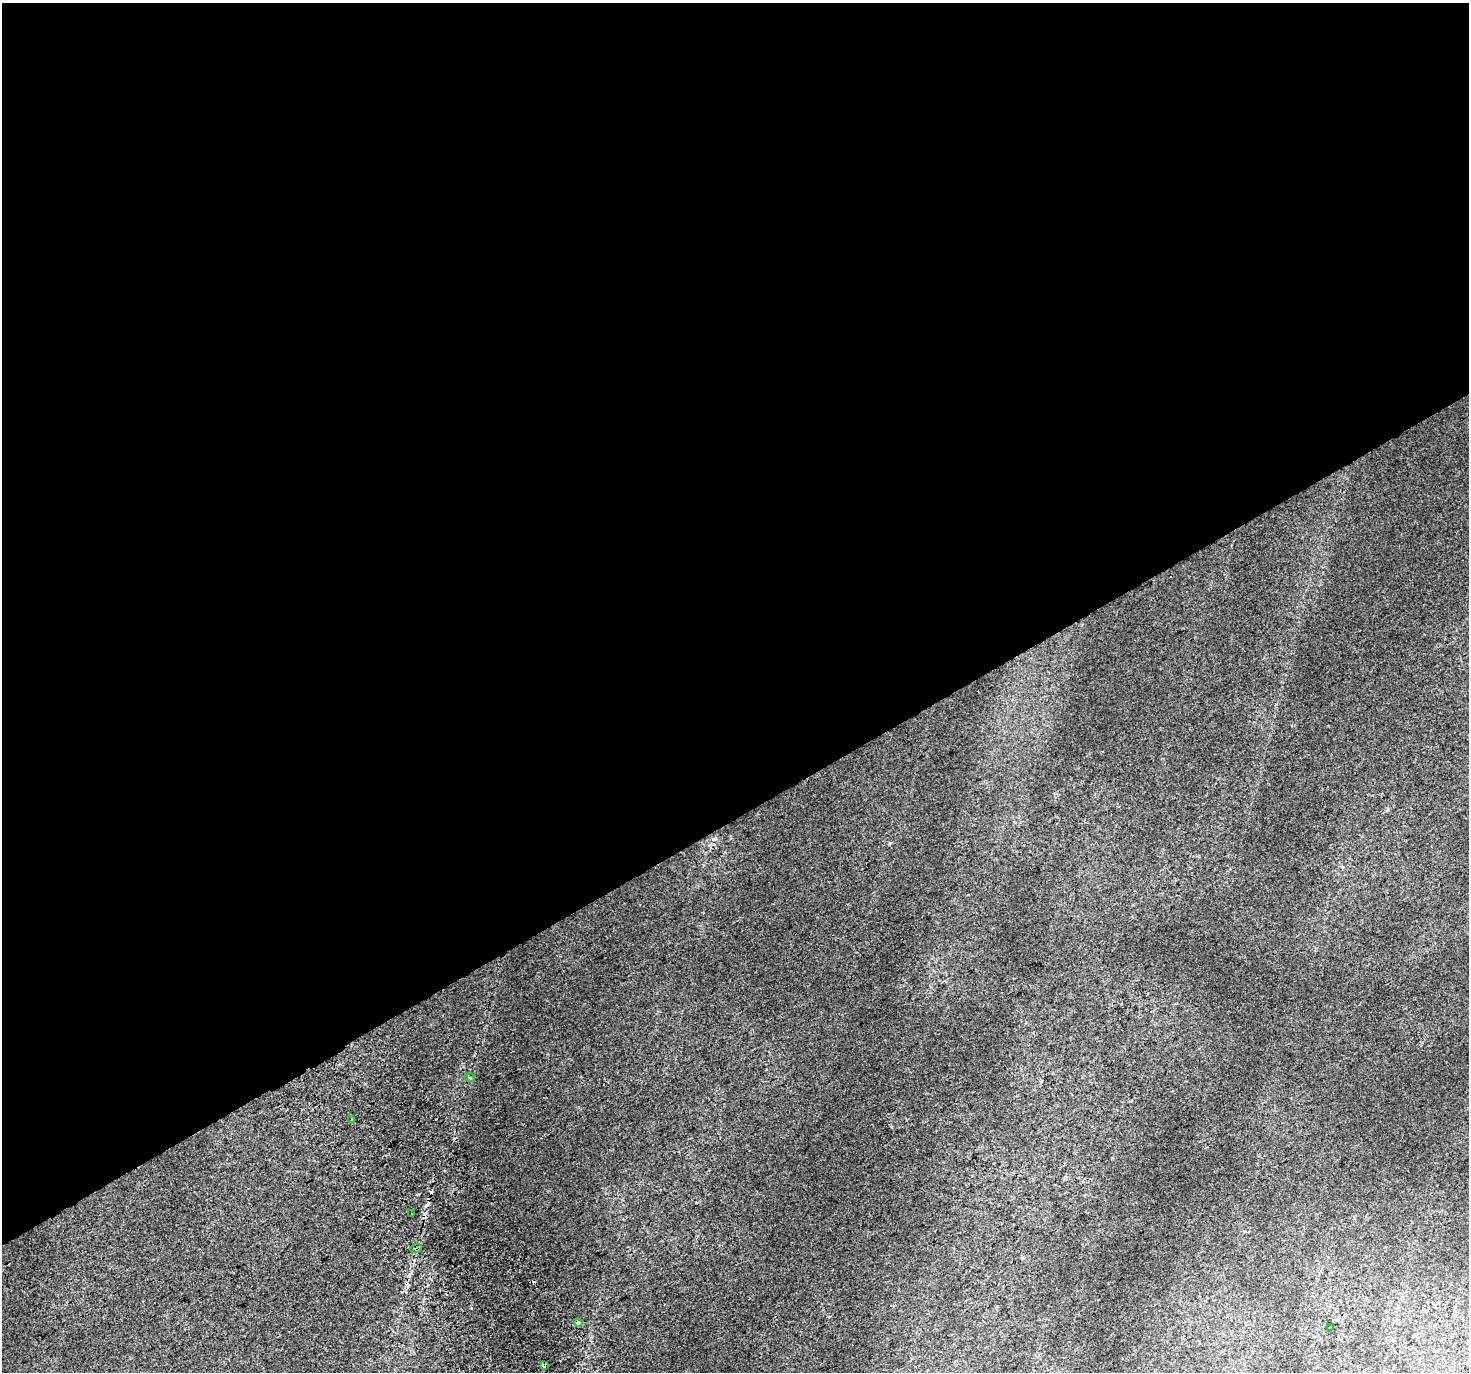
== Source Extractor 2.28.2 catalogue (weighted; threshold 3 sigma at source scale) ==
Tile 2 of 4 x 4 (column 2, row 1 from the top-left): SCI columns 1508-2974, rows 4310-5679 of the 5943 x 5816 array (HDU 1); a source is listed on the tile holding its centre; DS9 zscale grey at full resolution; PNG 1471 x 1374 px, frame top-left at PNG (2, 3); each listed source drawn as its Kron ellipse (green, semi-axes under 4 px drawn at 4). Shown black and unused: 60% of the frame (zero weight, under 2 of 3 exposures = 3% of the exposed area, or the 3 px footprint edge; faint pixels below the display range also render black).
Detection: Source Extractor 2.28.2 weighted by HDU 2 'WHT'; one run over the whole footprint, this tile lists its part. Background 0.00701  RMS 0.0058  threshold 0.0261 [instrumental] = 3 sigma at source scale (4.5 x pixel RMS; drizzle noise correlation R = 1.50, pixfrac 1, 0.0396/0.0396 arcsec/px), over >= 5 px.
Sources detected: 8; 1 cosmic-ray / hot-pixel residue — neither listed nor drawn; the other 7 listed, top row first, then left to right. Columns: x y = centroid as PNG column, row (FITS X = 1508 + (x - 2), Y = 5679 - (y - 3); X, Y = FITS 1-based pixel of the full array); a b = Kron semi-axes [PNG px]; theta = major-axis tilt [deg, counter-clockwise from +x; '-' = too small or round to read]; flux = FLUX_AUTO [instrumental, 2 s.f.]
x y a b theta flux
470 1078 5 3 - 0.66
352 1119 3 3 - 1.2
412 1213 3 2 - 0.72
416 1249 6 3 21 0.84
578 1322 4 3 - 5.4
1330 1328 3 3 - 1.6
544 1365 4 3 - 7
Overlapping masked pixels (flux is a lower limit): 2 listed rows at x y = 416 1249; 544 1365